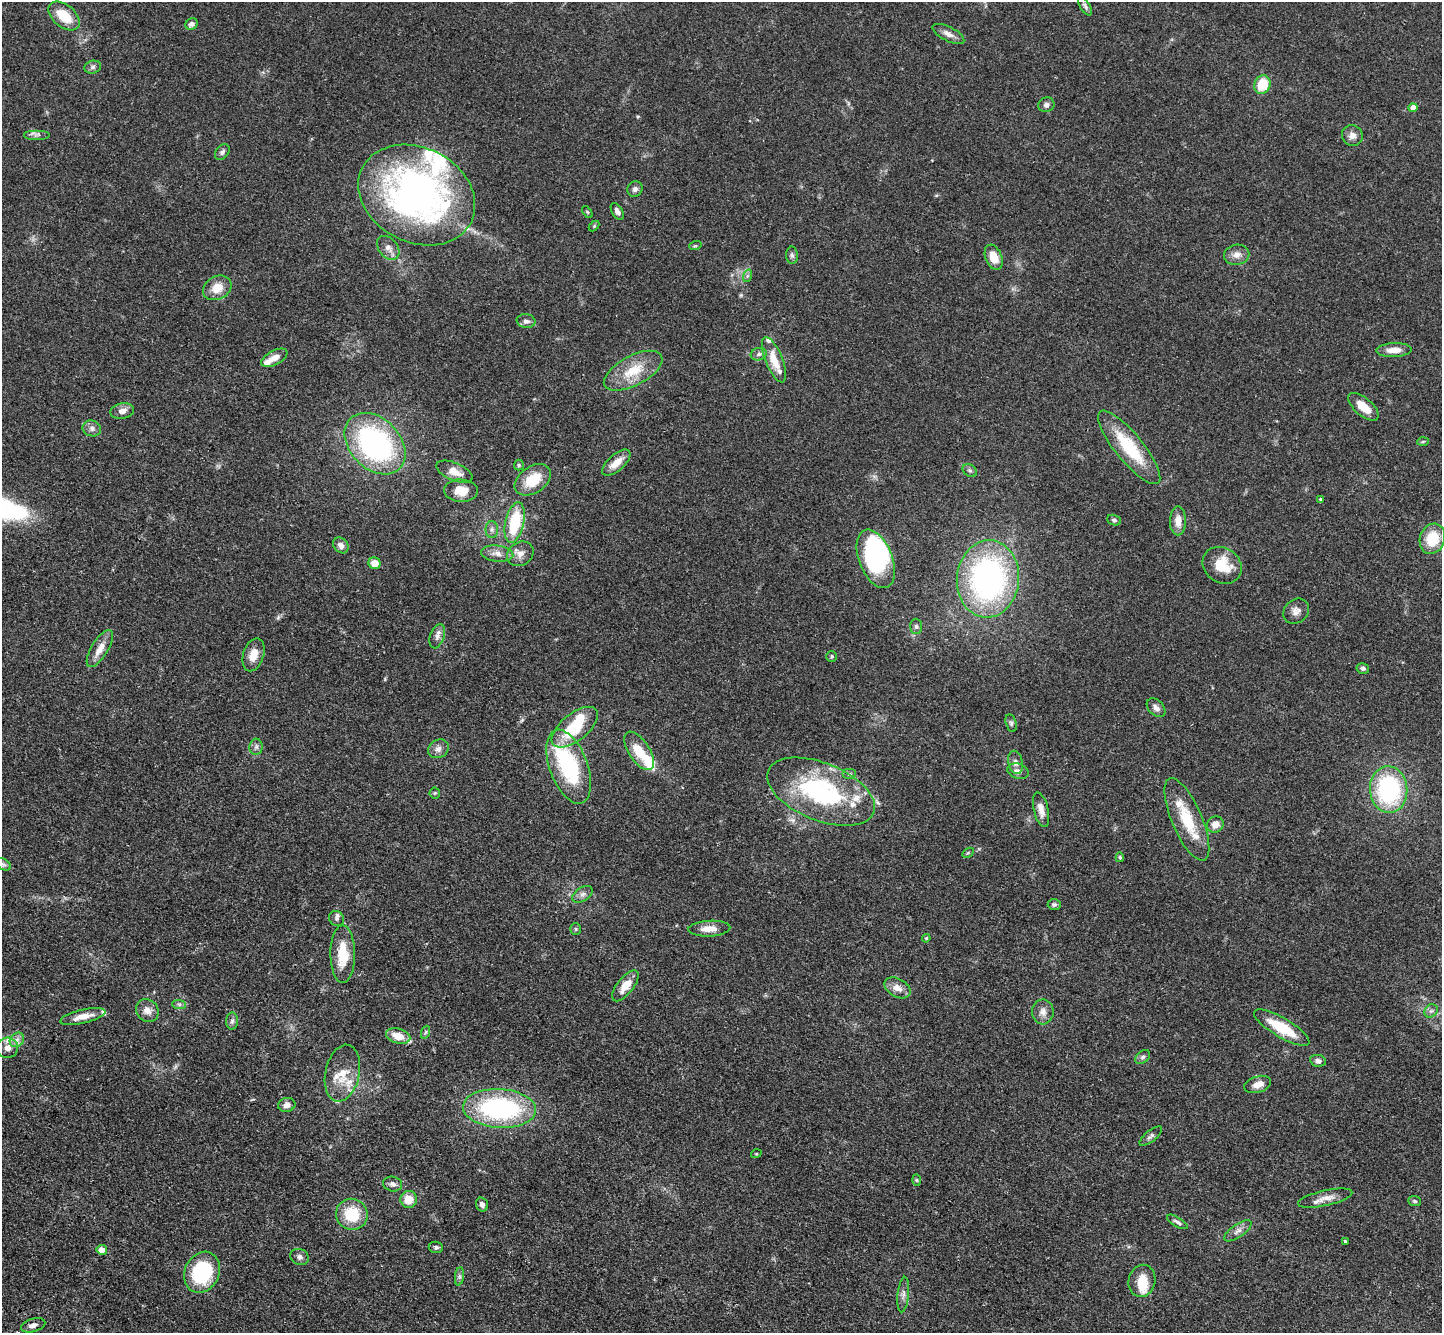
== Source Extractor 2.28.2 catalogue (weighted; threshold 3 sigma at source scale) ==
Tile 7 of 4 x 4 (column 3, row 2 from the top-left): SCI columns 2952-4391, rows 3051-4381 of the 5902 x 5965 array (HDU 1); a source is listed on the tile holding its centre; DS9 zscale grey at full resolution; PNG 1444 x 1335 px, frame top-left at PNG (2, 2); each listed source drawn as its Kron ellipse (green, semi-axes under 4 px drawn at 4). Shown black and unused: <1% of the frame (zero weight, under 3 of 4 exposures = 6% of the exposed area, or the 3 px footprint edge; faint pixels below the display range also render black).
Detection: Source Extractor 2.28.2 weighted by HDU 2 'WHT'; one run over the whole footprint, this tile lists its part. Background 0.0897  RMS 0.0062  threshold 0.0279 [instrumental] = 3 sigma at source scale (4.5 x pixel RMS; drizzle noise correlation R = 1.50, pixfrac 1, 0.05/0.05 arcsec/px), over >= 5 px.
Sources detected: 143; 5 inside a brighter object's white glare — neither listed nor drawn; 12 inside a brighter listed object's ellipse — not listed separately; the other 126 listed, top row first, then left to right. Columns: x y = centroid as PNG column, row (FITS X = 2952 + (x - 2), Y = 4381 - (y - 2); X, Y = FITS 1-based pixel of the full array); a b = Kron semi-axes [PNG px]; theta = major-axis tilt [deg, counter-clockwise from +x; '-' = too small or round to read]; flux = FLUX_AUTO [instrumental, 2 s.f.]
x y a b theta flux
1085 6 10 4 -59 1.5
64 16 18 11 -40 16
191 24 6 5 - 2.2
948 34 17 7 -26 3.9
93 67 8 6 16 1.8
1262 85 9 8 - 17
1046 105 8 7 - 2.4
1413 108 4 4 - 6
37 134 13 4 0 1.9
1352 135 10 10 - 3.8
222 152 9 6 52 1.8
635 189 8 7 - 2.1
417 195 61 47 -27 250
617 211 9 5 -61 2.5
587 212 7 3 -53 0.77
594 226 6 4 45 0.79
695 246 6 4 17 0.77
388 248 13 9 -50 4
792 255 8 6 -88 1.6
1237 255 13 10 10 4.5
994 257 13 8 -68 9.5
747 276 6 4 71 1.2
217 288 15 11 27 9.3
526 321 9 7 -8 2.3
1394 350 18 7 2 6
759 354 8 6 17 1.7
274 358 14 7 28 6.2
774 360 24 8 -68 12
633 371 32 15 28 18
1363 407 18 8 -41 10
122 411 12 8 12 3.9
92 428 9 8 - 2.6
1423 442 6 4 3 0.79
375 444 35 25 -46 130
1129 447 46 14 -51 33
616 463 17 8 42 7.4
519 465 5 5 - 0.92
970 470 8 5 -32 1.4
455 472 19 9 -23 6.8
533 480 20 13 35 17
461 491 17 11 -3 10
1321 499 4 3 - 0.89
1114 520 7 5 -19 1.3
1178 521 14 8 90 5.8
515 522 21 9 78 30
492 529 8 6 -90 2
1432 539 15 12 70 18
341 545 9 7 -47 3.9
497 553 16 8 -7 4.6
520 554 14 11 34 5.1
876 559 31 16 -69 75
375 563 6 6 - 7.5
1222 565 20 17 -35 17
988 579 39 31 85 160
1296 611 14 11 39 4.3
916 626 8 6 -89 1.5
437 636 12 7 70 3
100 649 21 8 58 6.9
253 655 17 10 73 7.3
832 656 5 5 - 0.99
1363 668 6 5 - 1.6
1156 708 11 7 -45 2.9
1011 723 9 5 -75 1.4
575 727 27 13 39 29
256 747 8 6 89 2
438 749 11 9 31 3.4
639 751 22 10 -57 14
1015 762 12 7 -78 2.6
569 767 39 19 -70 57
1018 771 11 7 -16 3.2
850 774 7 5 0 1.3
1389 789 23 18 -85 77
821 792 57 29 -22 86
435 793 5 5 - 0.86
1041 810 18 7 -76 5.4
1187 819 44 15 -67 23
1215 824 8 8 - 4.6
968 853 6 4 31 0.82
1120 857 5 4 - 0.82
3 864 8 5 -29 1.3
583 894 11 7 33 2.7
1054 905 6 5 - 1.5
337 919 8 7 - 1.8
576 929 6 5 - 0.87
709 929 21 8 3 7.4
926 938 4 3 - 0.6
343 954 29 12 -90 17
625 986 18 8 52 9.3
897 988 14 9 -30 5.3
179 1004 7 4 -2 1.3
147 1010 12 10 -49 4.9
1431 1011 7 6 - 1.7
1043 1012 12 10 88 4.2
83 1016 23 7 13 8.2
232 1021 8 6 88 1.7
1282 1028 32 9 -31 25
426 1032 7 4 70 0.98
398 1036 12 7 -15 8.5
17 1040 8 6 46 2.6
7 1048 10 10 - 4.5
1143 1057 8 6 40 1.6
1318 1061 8 6 -10 2.2
342 1073 29 17 78 14
1258 1084 14 8 18 5.4
287 1105 8 7 - 3.4
499 1108 36 19 -3 96
1151 1136 14 5 39 1.9
756 1154 5 3 - 0.53
917 1180 6 4 -88 0.76
393 1184 9 7 -15 2.6
1325 1198 28 7 13 6.1
409 1199 8 8 - 9.4
1415 1201 6 5 - 1.1
482 1204 7 6 - 2.1
352 1214 16 15 - 23
1177 1222 12 4 -31 1.9
1238 1231 16 6 34 3.4
1345 1241 3 3 - 0.81
436 1247 7 5 -7 1.4
102 1250 5 5 - 5
300 1257 9 8 - 2.4
202 1272 21 17 64 47
459 1276 9 4 82 1.5
1142 1281 16 13 78 11
903 1294 18 5 84 3
33 1325 12 6 16 3.2
Overlapping masked pixels (flux is a lower limit): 1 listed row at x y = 569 767